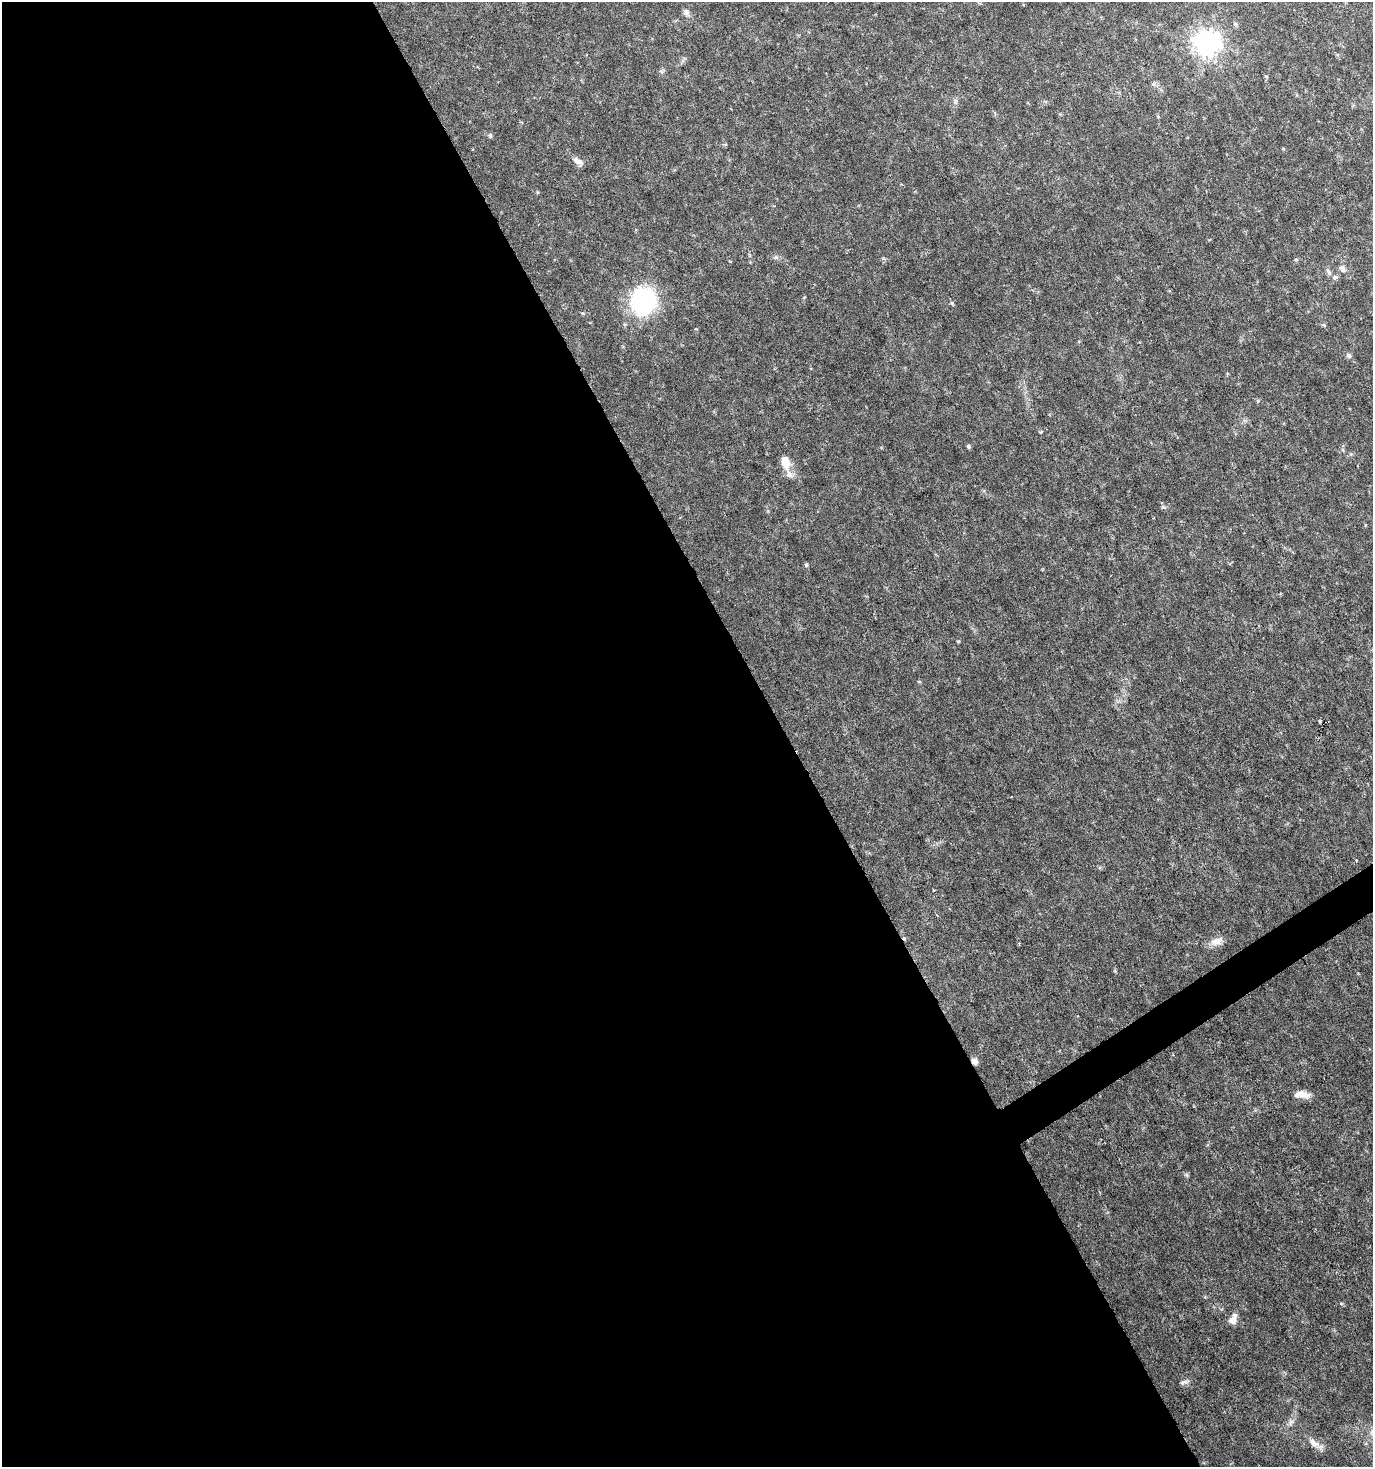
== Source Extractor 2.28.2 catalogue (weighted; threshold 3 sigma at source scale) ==
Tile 9 of 4 x 4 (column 1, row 3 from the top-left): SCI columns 176-1546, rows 1467-2931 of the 5772 x 5867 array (HDU 1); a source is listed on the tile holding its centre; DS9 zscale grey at full resolution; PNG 1375 x 1469 px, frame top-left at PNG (2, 2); no overlay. Shown black and unused: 58% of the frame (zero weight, under 3 of 6 exposures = <1% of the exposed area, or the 3 px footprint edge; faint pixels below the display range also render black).
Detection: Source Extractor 2.28.2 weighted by HDU 2 'WHT'; one run over the whole footprint, this tile lists its part. Background 0.0202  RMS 0.002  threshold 0.00831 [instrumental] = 3 sigma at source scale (4.09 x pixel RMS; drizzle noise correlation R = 1.36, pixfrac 0.8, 0.0396/0.0396 arcsec/px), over >= 5 px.
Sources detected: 26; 4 inside a brighter listed object's ellipse — not listed separately; the other 22 listed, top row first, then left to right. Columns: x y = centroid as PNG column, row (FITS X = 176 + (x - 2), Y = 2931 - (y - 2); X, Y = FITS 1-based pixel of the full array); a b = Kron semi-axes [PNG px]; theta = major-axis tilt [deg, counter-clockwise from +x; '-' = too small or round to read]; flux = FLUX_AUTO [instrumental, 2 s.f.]
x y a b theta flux
686 12 9 8 - 0.73
1235 24 6 6 - 0.33
1207 43 9 9 - 150
1266 76 5 4 - 0.22
490 135 6 5 - 0.31
578 161 15 7 -31 1
776 257 7 4 -1 0.36
1342 268 10 8 -69 0.78
1329 272 10 5 -63 0.56
643 301 20 19 - 28
1324 325 5 5 - 0.23
1349 355 9 6 -40 0.46
968 446 5 4 - 0.37
785 462 14 9 -75 2.4
806 565 5 5 - 0.23
1216 941 17 10 19 1.5
974 1061 7 6 - 0.9
1303 1094 18 8 -18 1.6
1232 1321 11 8 -25 0.94
1185 1382 14 4 17 0.5
1290 1422 10 3 69 0.48
1314 1443 19 9 -35 1.6
Overlapping masked pixels (flux is a lower limit): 1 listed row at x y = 974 1061
Unlisted compact peaks at least as high as the median listed source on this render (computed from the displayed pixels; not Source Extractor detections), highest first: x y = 952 303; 1186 1175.